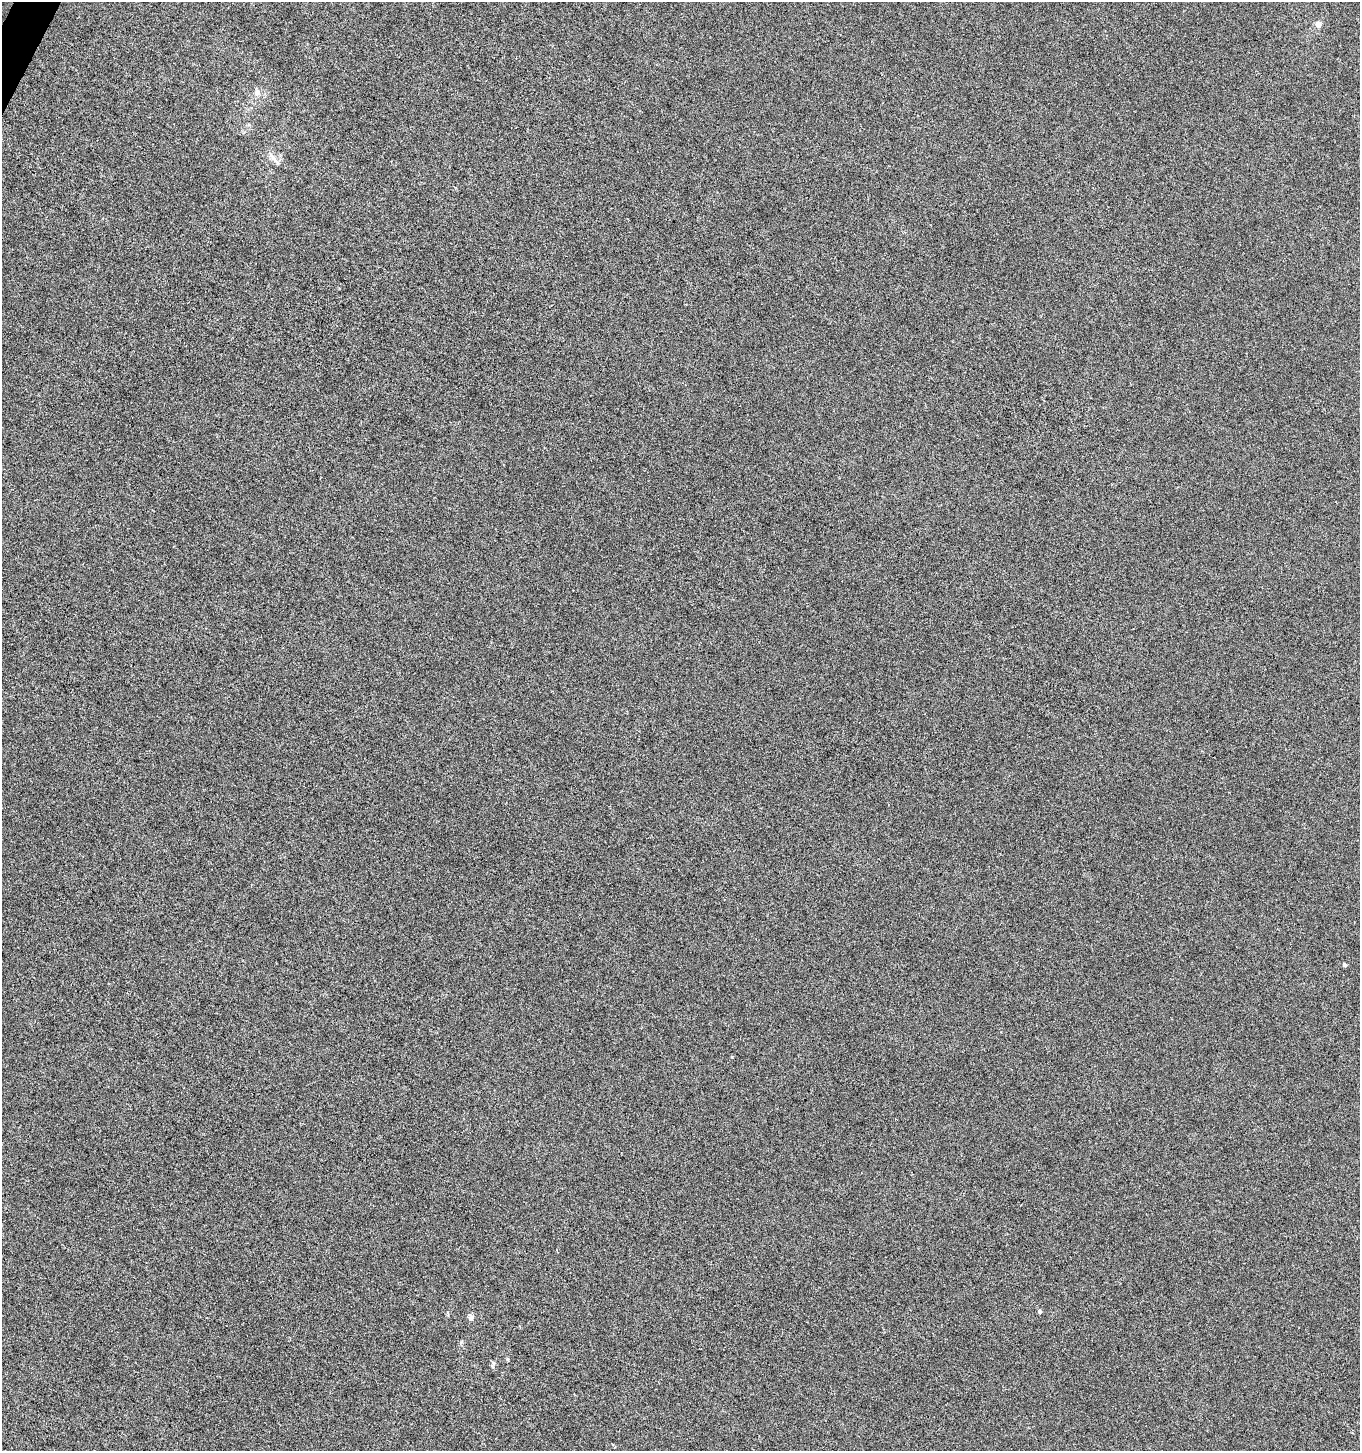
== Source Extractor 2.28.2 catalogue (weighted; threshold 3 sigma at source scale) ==
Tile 11 of 4 x 4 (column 3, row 3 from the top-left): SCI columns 2917-4274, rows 1456-2904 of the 5893 x 5803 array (HDU 1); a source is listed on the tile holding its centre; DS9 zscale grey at full resolution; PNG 1362 x 1453 px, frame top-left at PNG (2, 2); no overlay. Shown black and unused: <1% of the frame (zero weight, under 3 of 6 exposures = <1% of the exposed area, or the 3 px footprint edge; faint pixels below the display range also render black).
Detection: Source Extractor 2.28.2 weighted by HDU 2 'WHT'; one run over the whole footprint, this tile lists its part. Background 1.27e-04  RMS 0.0022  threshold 0.0089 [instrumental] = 3 sigma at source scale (4.09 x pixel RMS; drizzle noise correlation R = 1.36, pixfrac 0.8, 0.0396/0.0396 arcsec/px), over >= 5 px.
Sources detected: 9; all 9 listed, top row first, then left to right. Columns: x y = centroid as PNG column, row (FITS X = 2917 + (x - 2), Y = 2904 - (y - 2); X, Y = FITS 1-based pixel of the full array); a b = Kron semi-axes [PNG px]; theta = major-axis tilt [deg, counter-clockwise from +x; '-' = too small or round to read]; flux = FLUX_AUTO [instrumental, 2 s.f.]
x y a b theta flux
1318 24 11 7 84 0.98
257 93 10 8 70 1.2
273 158 26 5 -49 1.2
1344 965 4 4 - 0.58
732 1057 5 3 - 0.14
1040 1311 5 4 - 0.48
471 1317 9 7 81 0.7
507 1359 6 3 -70 0.22
493 1364 12 4 74 0.4